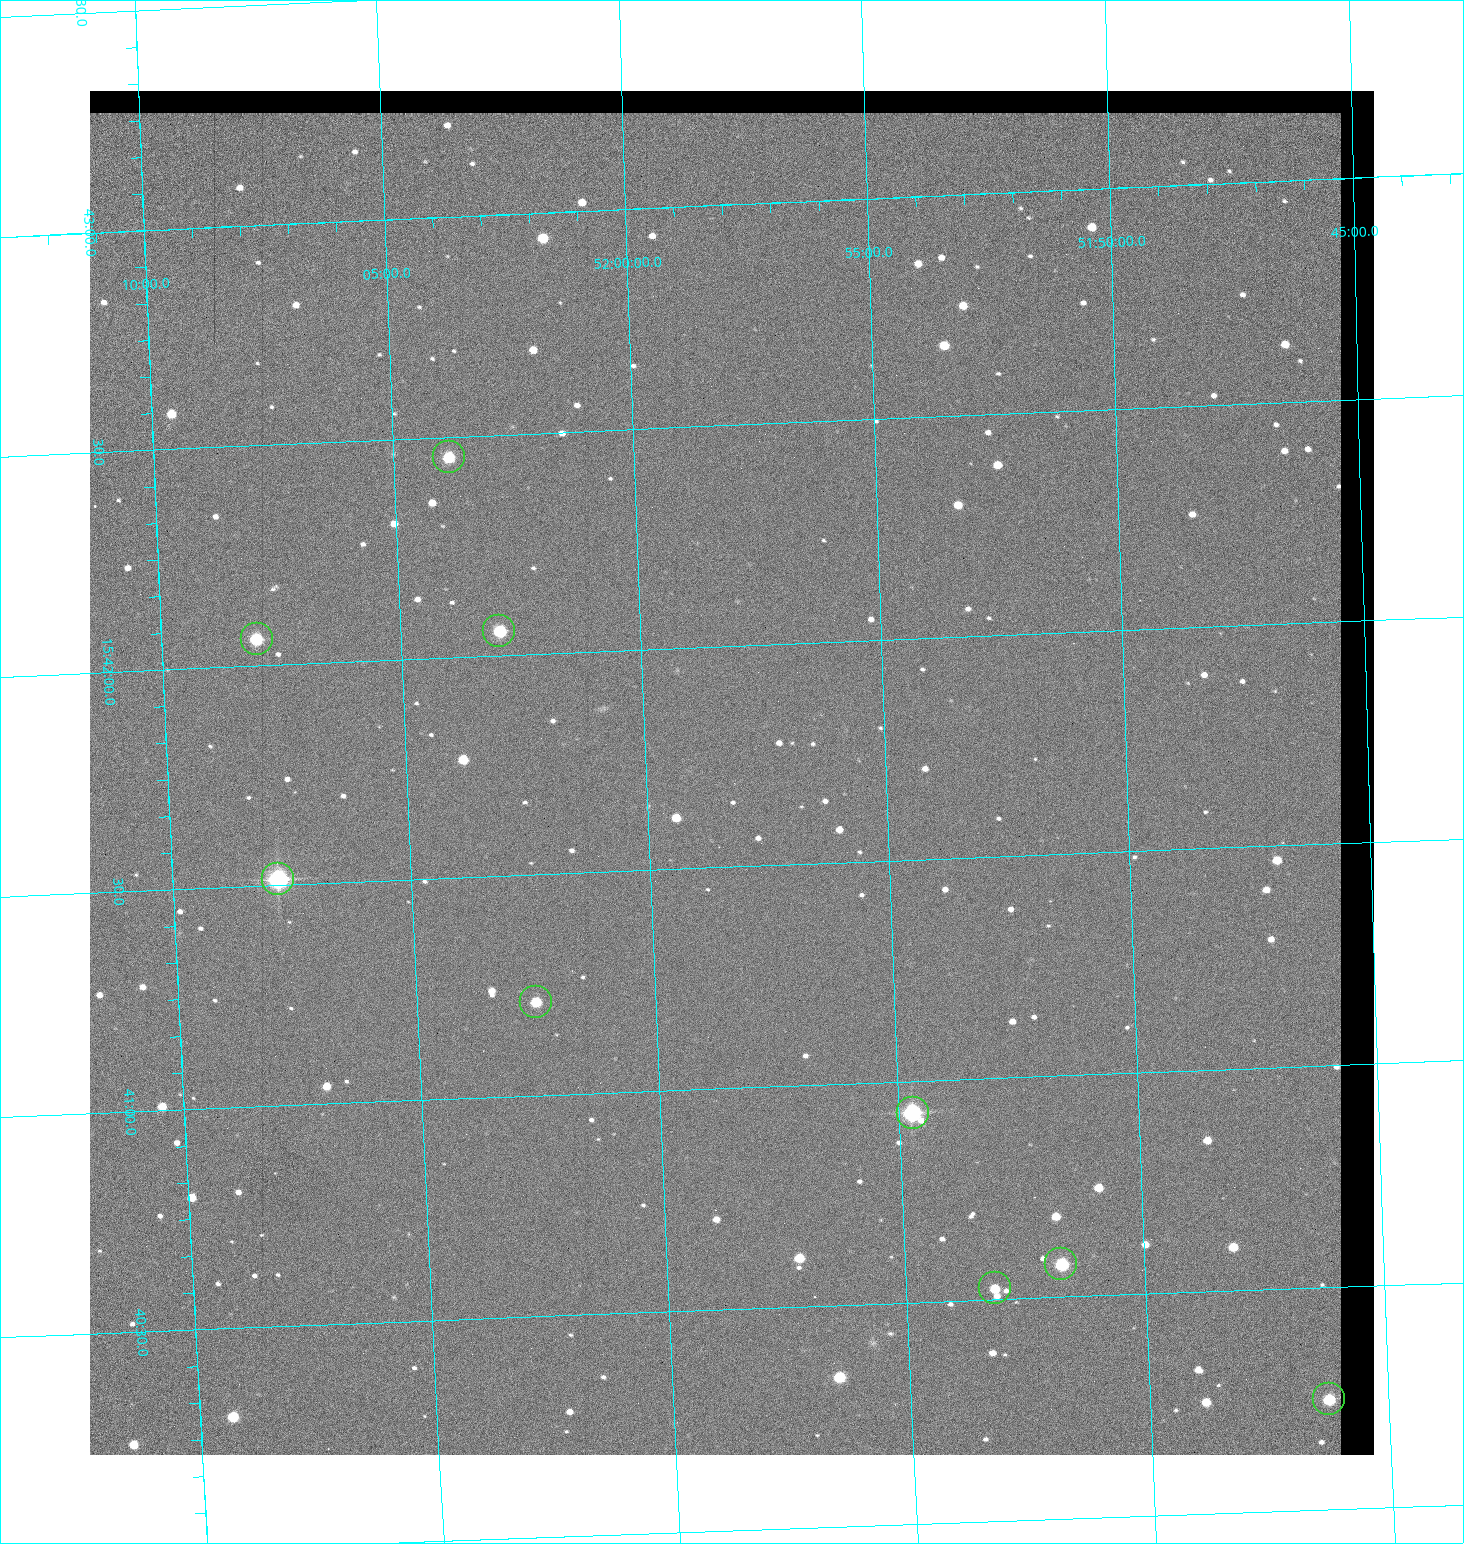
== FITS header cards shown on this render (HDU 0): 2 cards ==
NAXIS1  =                 1284 / length of data axis 1
NAXIS2  =                 1364 / length of data axis 2

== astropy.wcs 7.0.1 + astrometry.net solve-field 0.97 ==
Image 1284 x 1364 px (HDU 0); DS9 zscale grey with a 90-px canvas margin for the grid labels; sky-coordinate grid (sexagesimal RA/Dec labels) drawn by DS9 from the SOLVED WCS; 9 Tycho-2 reference stars matched to detected sources circled (green)
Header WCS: RA---TAN/DEC--TAN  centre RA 15:41:43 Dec +51:58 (235.43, +51.97 deg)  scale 1.26 arcsec/px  FOV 26.9' x 28.5'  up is +92 deg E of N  parity flipped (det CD > 0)
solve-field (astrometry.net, Tycho-2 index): VERIFIED the header's WCS against the Tycho-2 star catalogue (9 matches, 0 conflicts) and refined it, rather than solving blind
Solved WCS: RA---TAN-SIP/DEC--TAN-SIP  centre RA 15:41:43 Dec +51:58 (235.43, +51.97 deg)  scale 1.25 arcsec/px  FOV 26.8' x 28.5'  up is +92 deg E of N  parity flipped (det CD > 0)
The solver's refit moves the header's centre by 0.4 arcsec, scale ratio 0.9963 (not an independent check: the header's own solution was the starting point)
Tycho-2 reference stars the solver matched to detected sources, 9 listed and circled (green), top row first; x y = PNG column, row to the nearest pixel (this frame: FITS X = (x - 90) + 1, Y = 1364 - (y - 91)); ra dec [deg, ICRS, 3 dp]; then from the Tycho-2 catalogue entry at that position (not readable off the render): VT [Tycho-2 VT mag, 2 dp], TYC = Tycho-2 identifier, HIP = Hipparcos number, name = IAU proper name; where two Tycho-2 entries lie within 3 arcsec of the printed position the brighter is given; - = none
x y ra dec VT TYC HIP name
449 457 235.614 +52.064 11.61 3489-1132-1 - -
499 631 235.514 +52.049 11.19 3489-1407-1 - -
257 639 235.515 +52.133 11.12 3489-1380-1 - -
278 879 235.378 +52.130 9.31 3489-1322-1 76850 -
536 1002 235.303 +52.042 11.52 3489-958-1 - -
913 1113 235.232 +51.912 9.59 3489-824-1 - -
1061 1264 235.143 +51.862 10.97 3489-1016-1 - -
995 1288 235.131 +51.886 12.29 3489-908-1 - -
1329 1399 235.062 +51.771 11.53 3489-1453-1 - -